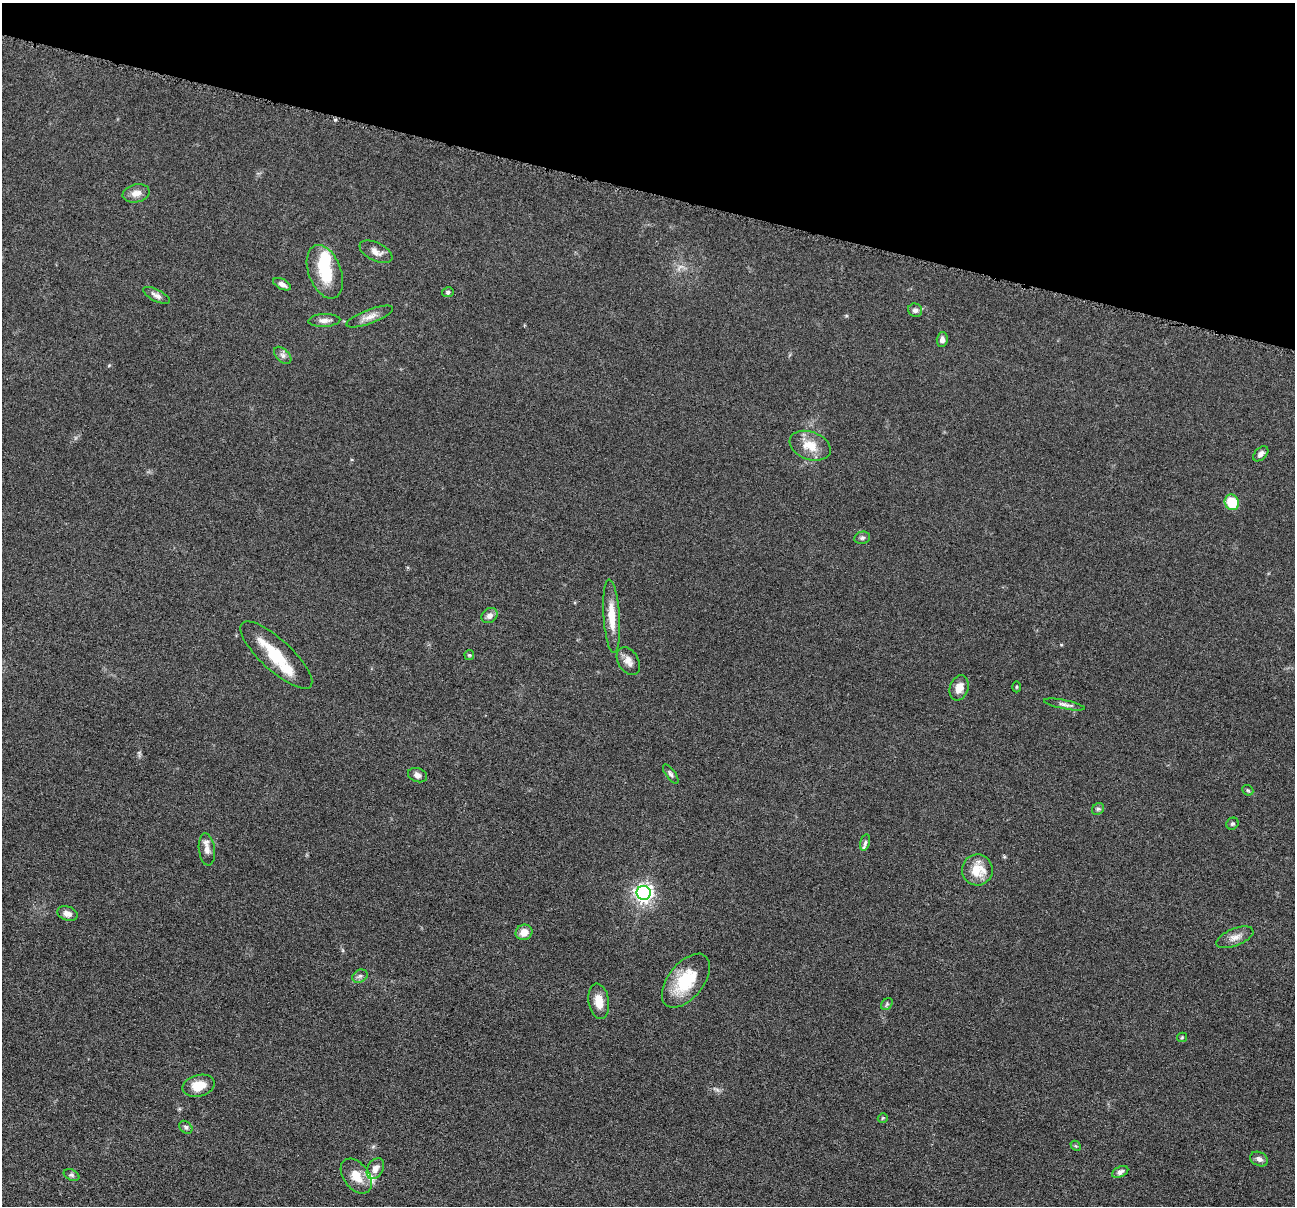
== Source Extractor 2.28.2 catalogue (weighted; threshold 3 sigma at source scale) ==
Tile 2 of 4 x 4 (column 2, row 1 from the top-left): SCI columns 1299-2591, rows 3867-5070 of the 5183 x 5197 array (HDU 1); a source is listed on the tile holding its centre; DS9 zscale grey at full resolution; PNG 1297 x 1208 px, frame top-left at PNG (2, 3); each listed source drawn as its Kron ellipse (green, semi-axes under 4 px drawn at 4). Shown black and unused: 16% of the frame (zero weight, under 4 of 8 exposures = <1% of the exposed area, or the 3 px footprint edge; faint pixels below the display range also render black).
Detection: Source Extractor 2.28.2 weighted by HDU 2 'WHT'; one run over the whole footprint, this tile lists its part. Background 0.0365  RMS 0.0036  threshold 0.0148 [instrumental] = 3 sigma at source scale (4.09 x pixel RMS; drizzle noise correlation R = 1.36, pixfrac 0.8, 0.05/0.05 arcsec/px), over >= 5 px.
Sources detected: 54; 1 inside a brighter object's white glare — neither listed nor drawn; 4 inside a brighter listed object's ellipse — not listed separately; the other 49 listed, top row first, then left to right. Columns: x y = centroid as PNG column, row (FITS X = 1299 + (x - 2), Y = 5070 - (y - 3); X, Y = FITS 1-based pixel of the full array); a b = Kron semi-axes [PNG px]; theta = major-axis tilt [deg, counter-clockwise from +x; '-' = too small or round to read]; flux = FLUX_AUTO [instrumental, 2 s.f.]
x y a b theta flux
136 193 14 9 12 2.7
376 252 18 9 -26 2.5
325 272 28 16 -69 13
282 284 9 5 -27 1.4
448 292 5 5 - 0.67
156 295 15 5 -27 1.6
915 310 7 6 - 1.2
370 317 25 7 20 2.7
324 320 16 6 2 1.8
942 340 7 5 87 1.3
283 355 10 6 -45 1.2
810 446 21 14 -20 6.2
1261 454 9 5 43 1.4
1232 502 8 7 - 10
862 538 8 6 12 0.85
490 616 9 7 38 1.5
612 616 37 8 -86 6.7
276 655 47 15 -43 12
469 655 5 5 - 0.43
628 661 15 10 -59 2.6
1016 687 5 3 - 0.33
959 688 13 9 71 3.3
1064 704 21 4 -11 1.3
671 774 11 4 -53 0.86
417 775 10 7 -19 1.6
1248 790 6 5 - 0.47
1098 809 6 5 - 0.69
1232 824 6 5 - 0.61
865 842 8 4 76 0.71
207 849 16 8 -83 2.1
977 870 15 15 - 7.7
644 893 7 7 - 150
67 914 10 7 -18 1.9
524 932 8 7 - 3.2
1235 937 19 8 22 2.6
360 976 8 6 28 1
686 981 31 17 51 15
599 1001 18 10 -81 4.4
887 1004 7 5 47 0.59
1182 1037 5 4 - 0.39
199 1086 16 10 13 5.6
883 1118 5 4 - 0.4
186 1127 7 5 -44 0.87
1076 1146 6 4 -43 0.47
1259 1159 9 7 -24 1.5
375 1168 11 8 60 2.3
1120 1172 9 5 25 1.3
71 1175 8 5 -26 0.76
356 1176 20 12 -53 5.3